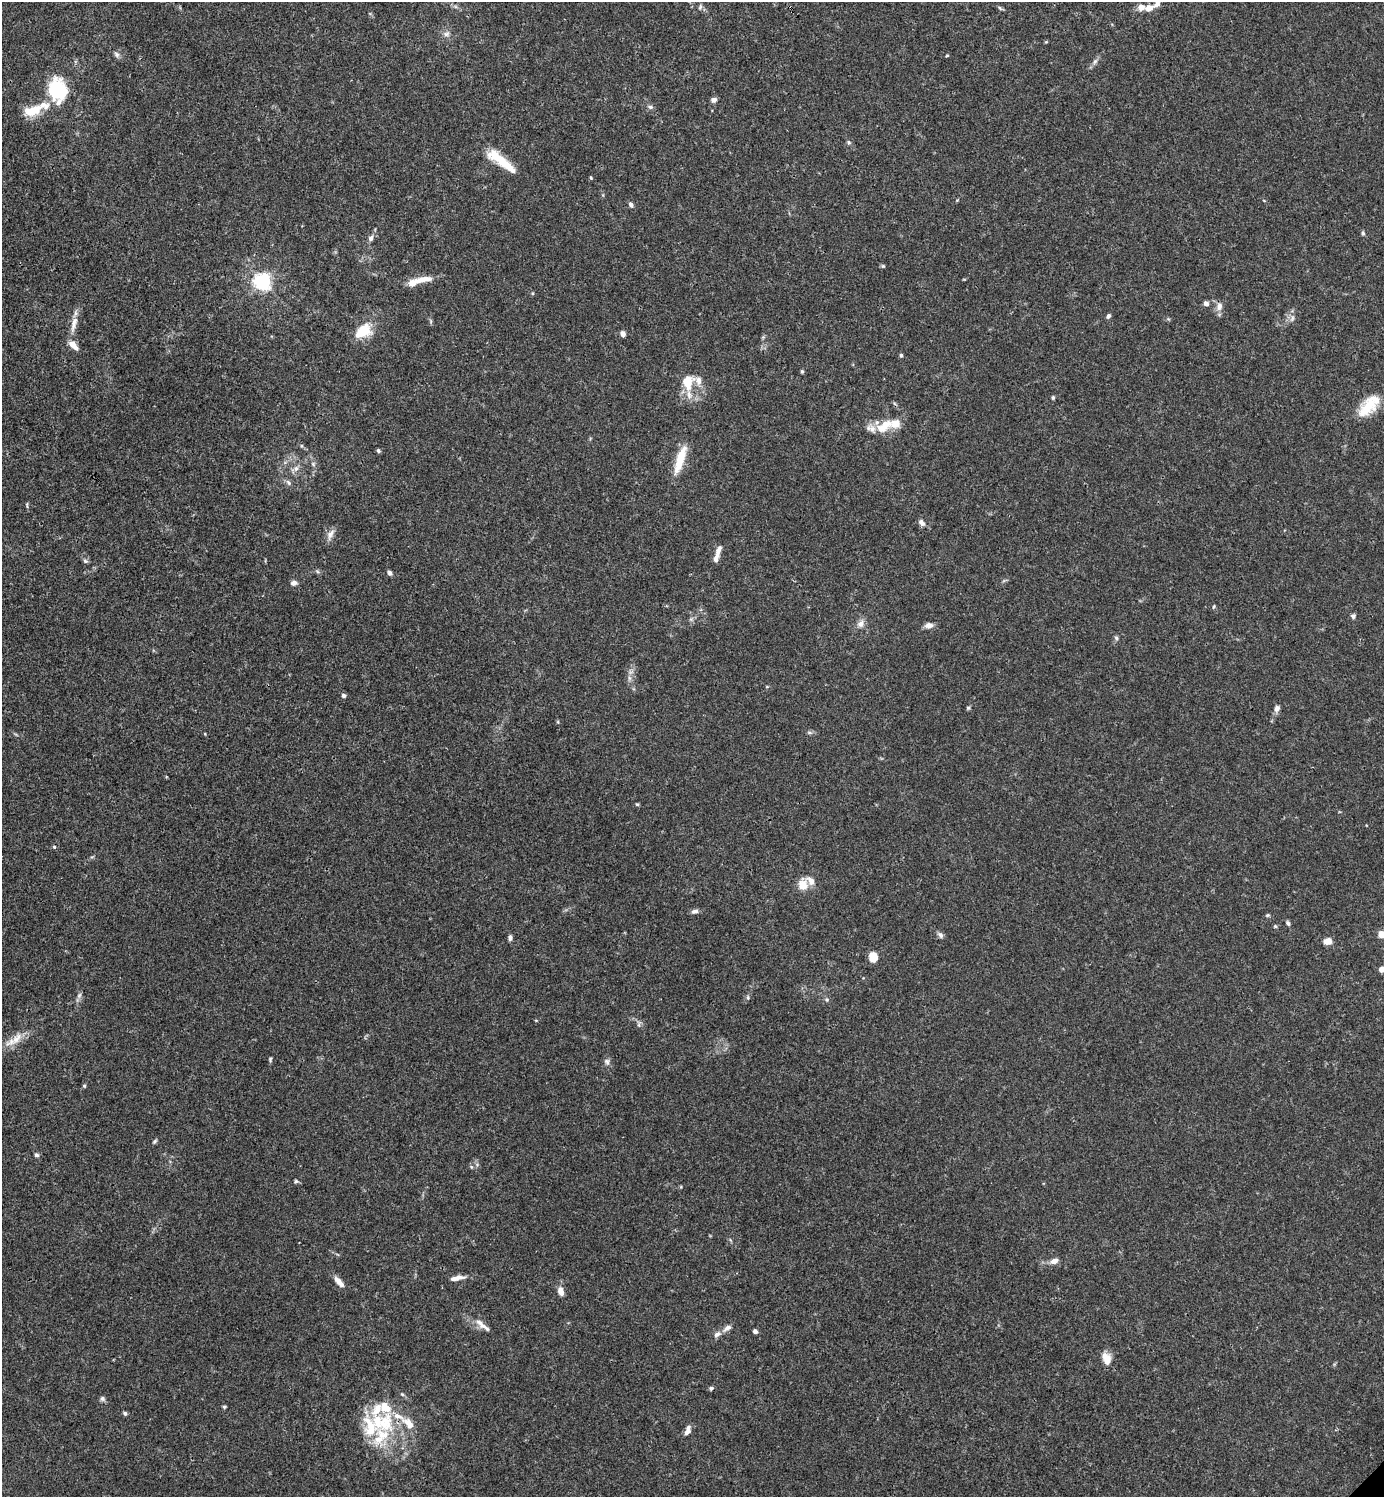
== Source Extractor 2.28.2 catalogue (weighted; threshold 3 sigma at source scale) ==
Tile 11 of 4 x 4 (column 3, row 3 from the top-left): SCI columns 3062-4443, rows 1495-2989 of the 5981 x 5982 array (HDU 1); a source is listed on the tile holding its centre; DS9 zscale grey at full resolution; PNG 1386 x 1499 px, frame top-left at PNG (2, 2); no overlay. Shown black and unused: <1% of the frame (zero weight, under 3 of 4 exposures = <1% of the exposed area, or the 3 px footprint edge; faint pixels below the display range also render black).
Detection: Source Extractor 2.28.2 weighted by HDU 2 'WHT'; one run over the whole footprint, this tile lists its part. Background 0.0151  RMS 0.0022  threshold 0.00971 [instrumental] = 3 sigma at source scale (4.5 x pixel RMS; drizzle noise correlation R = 1.50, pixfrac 1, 0.05/0.05 arcsec/px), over >= 5 px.
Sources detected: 120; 24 inside a brighter listed object's ellipse — not listed separately; the other 96 listed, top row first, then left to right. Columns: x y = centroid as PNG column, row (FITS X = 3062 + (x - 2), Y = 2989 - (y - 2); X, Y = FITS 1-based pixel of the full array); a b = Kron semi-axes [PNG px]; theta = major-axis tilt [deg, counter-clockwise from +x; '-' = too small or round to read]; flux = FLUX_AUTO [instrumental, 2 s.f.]
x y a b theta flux
700 7 7 4 65 0.41
1000 8 7 4 -45 0.35
1149 8 12 8 21 1.7
446 34 8 7 - 0.81
117 54 8 6 -46 0.66
947 55 5 3 - 0.18
1095 61 8 5 62 0.63
57 90 13 10 -73 28
714 100 6 5 - 0.9
650 107 7 6 - 0.51
34 110 26 13 14 4.8
849 142 6 5 - 0.35
506 164 35 9 -45 5.6
591 177 5 3 - 0.22
631 205 7 5 -58 0.54
1363 233 6 4 -48 0.34
371 238 8 6 59 0.74
883 266 5 5 - 0.29
424 279 23 8 7 2.6
263 281 6 6 - 84
1206 303 5 5 - 0.92
1219 306 11 8 83 1.3
1108 316 5 4 - 0.56
1292 318 9 5 64 0.61
74 324 26 8 77 2.4
363 331 22 16 31 5.2
623 334 6 5 - 0.92
763 337 5 5 - 0.29
901 355 5 4 - 0.36
802 371 5 4 - 0.29
688 382 21 15 82 4.6
1053 397 5 4 - 0.3
1368 406 23 19 33 4.9
895 423 28 13 5 3.7
378 450 5 4 - 0.35
680 459 37 9 72 5.6
313 464 7 5 -48 0.47
296 468 9 7 47 1
288 482 9 6 -58 0.62
27 505 9 3 -85 0.29
922 523 11 7 -48 0.86
330 534 17 8 63 1.3
718 551 17 6 74 1.3
85 561 7 5 -22 0.41
390 573 6 5 - 0.54
294 583 8 6 4 0.82
1214 607 6 4 59 0.29
1353 616 6 6 - 0.53
860 624 11 8 63 1.2
929 625 10 6 7 1.2
1116 638 6 5 - 0.4
629 678 7 4 -89 0.58
344 695 5 5 - 0.51
968 708 5 4 - 0.33
1277 708 8 6 66 0.89
558 722 5 4 - 0.25
809 733 8 4 -9 0.43
205 734 4 3 - 0.16
637 804 6 4 -2 0.26
54 847 4 4 - 0.31
803 885 9 9 - 3
695 911 9 6 8 0.78
1267 915 6 4 20 0.3
1288 923 7 5 -62 0.42
1275 926 5 4 - 0.29
1382 934 9 7 -5 2.5
940 935 8 6 -55 0.72
510 938 8 5 90 0.56
1327 941 8 6 7 1.9
873 957 9 8 - 2.9
1382 969 6 6 - 1.1
748 998 6 5 - 0.41
826 1000 6 4 -46 0.34
639 1025 8 4 90 0.45
17 1038 23 9 50 2.8
270 1059 7 4 76 0.31
607 1062 9 7 -65 0.73
84 1086 5 4 - 0.26
155 1141 7 4 49 0.36
37 1155 6 5 - 0.52
471 1167 6 4 -89 0.29
296 1181 6 5 - 0.36
1054 1261 10 7 24 1.2
457 1278 20 6 10 1.5
339 1282 14 6 -48 1.8
561 1291 10 6 -74 1.6
482 1325 26 7 -40 1.8
727 1328 13 6 31 1
755 1331 4 4 - 0.79
1106 1358 15 10 -71 2.6
711 1388 5 4 - 0.51
102 1398 7 7 - 0.52
224 1407 4 4 - 0.32
125 1413 5 4 - 0.43
688 1430 12 6 70 1.3
381 1437 42 23 54 11
Isophote crosses this tile's border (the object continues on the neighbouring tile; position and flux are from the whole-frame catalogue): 2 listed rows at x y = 1382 934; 1382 969